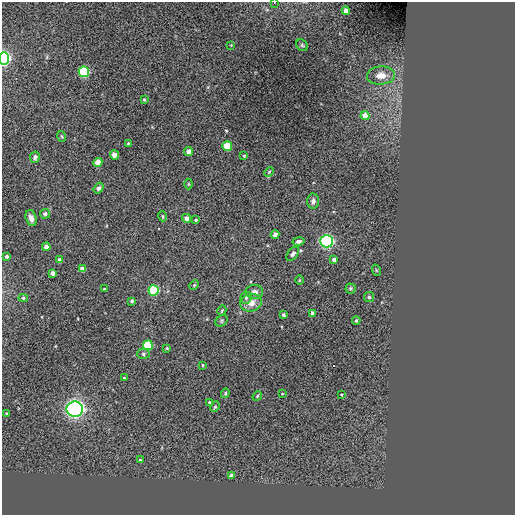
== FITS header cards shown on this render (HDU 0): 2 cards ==
NAXIS1  =                  513 / NUMBER OF ELEMENTS ALONG THIS AXIS
NAXIS2  =                  513 / NUMBER OF ELEMENTS ALONG THIS AXIS

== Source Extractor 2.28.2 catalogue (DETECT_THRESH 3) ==
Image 513 x 513 px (HDU 0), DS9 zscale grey, 1 PNG px = 1 image px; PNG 517 x 517 px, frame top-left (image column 1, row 513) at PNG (2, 2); each listed source drawn as its Kron ellipse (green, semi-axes under 4 px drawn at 4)
Background 0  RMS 44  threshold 132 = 3 sigma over >= 5 px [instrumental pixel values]
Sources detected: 68; all 68 listed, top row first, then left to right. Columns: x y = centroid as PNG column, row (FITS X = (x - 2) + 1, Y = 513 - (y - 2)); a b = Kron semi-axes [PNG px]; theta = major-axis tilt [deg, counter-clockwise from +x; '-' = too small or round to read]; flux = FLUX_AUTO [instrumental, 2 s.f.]
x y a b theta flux
274 2 2 2 - 1.7e+03
346 11 4 4 - 2.0e+04
231 45 2 2 - 1.9e+03
302 45 6 5 - 4.8e+03
4 58 6 5 - 8.3e+05
84 72 5 5 - 3.4e+05
381 75 14 9 4 2.9e+04
144 99 3 2 - 2.5e+03
365 116 4 4 - 3.4e+04
61 136 5 3 - 2.8e+03
128 143 3 3 - 2.2e+03
227 146 5 5 - 1.1e+05
189 151 4 4 - 2.0e+04
114 155 4 4 - 2.8e+04
244 156 4 4 - 2.8e+03
35 157 6 5 - 5.8e+03
98 162 4 4 - 4.4e+04
269 172 5 3 - 2.9e+03
188 184 5 3 - 2.4e+03
99 188 6 4 55 7.1e+03
313 201 7 6 - 9.8e+03
45 214 5 4 - 5.5e+03
162 216 5 3 - 2.6e+03
31 218 8 5 -74 1.4e+04
186 218 4 4 - 1.5e+04
196 220 4 3 - 4.0e+03
275 235 4 4 - 1.8e+04
298 241 6 4 11 8.9e+03
327 241 6 6 - 7.0e+05
46 247 4 4 - 1.9e+04
293 254 8 5 53 7.9e+03
7 256 4 3 - 7.0e+03
60 260 4 4 - 1.2e+04
334 260 4 3 - 1.1e+04
82 269 4 4 - 2.2e+04
376 270 6 3 -72 2.9e+03
53 273 4 4 - 1.4e+04
299 280 5 3 - 2.6e+03
194 285 5 4 - 3.4e+03
350 288 5 5 - 4.4e+03
104 289 3 3 - 2.8e+03
154 290 5 5 - 3.5e+05
254 292 8 7 - 1.3e+04
369 297 5 5 - 4.3e+03
23 298 5 4 - 4.0e+03
246 298 6 5 - 6.9e+03
132 301 3 3 - 6.0e+03
251 303 11 8 14 2.7e+04
222 310 5 3 - 2.7e+03
313 313 4 4 - 1.4e+04
283 315 3 3 - 6.2e+03
356 320 4 3 - 4.2e+03
222 321 6 5 - 4.5e+03
148 345 5 5 - 1.7e+05
167 348 3 3 - 3.1e+03
143 354 6 5 - 5.2e+03
203 365 3 3 - 2.5e+03
124 378 3 2 - 2.2e+03
225 393 5 4 - 3.8e+03
282 394 4 3 - 2.0e+03
341 395 3 2 - 3.0e+03
257 396 5 4 - 2.9e+03
209 402 3 2 - 2.1e+03
215 407 5 4 - 4.1e+03
75 409 8 7 - 1.3e+06
6 413 2 2 - 1.9e+03
140 460 4 3 - 2.9e+03
232 475 4 3 - 1.5e+04
At the frame edge (FLAGS 8, measured only in part): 2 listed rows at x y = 274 2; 4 58